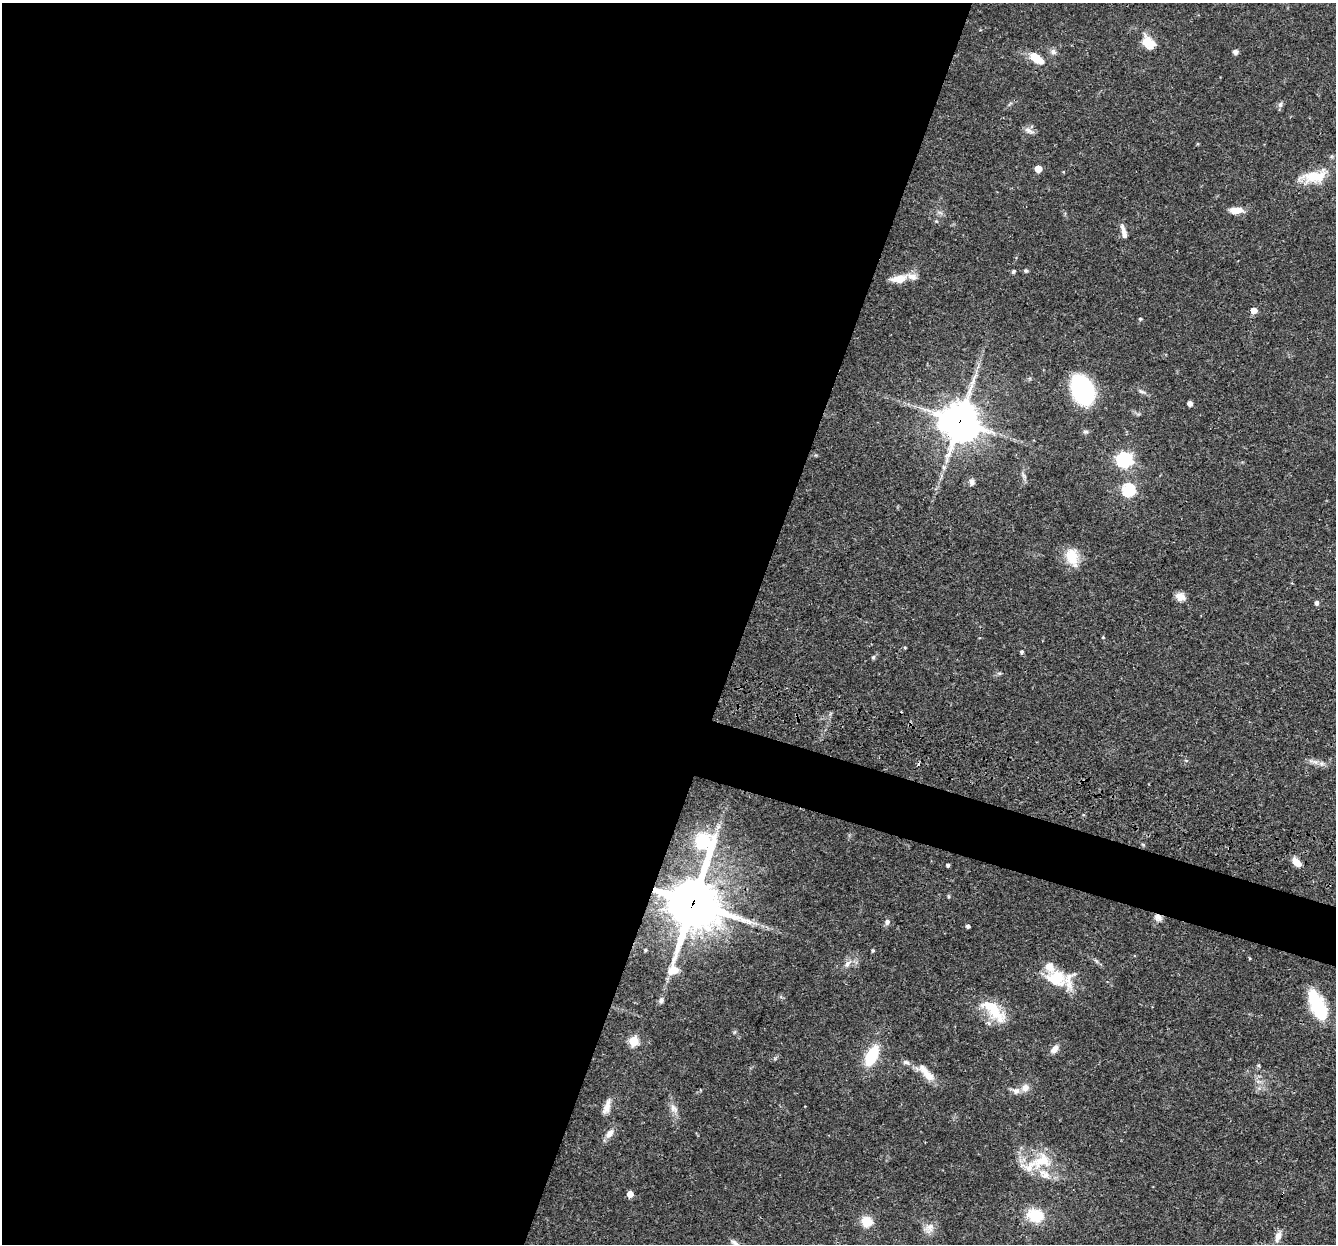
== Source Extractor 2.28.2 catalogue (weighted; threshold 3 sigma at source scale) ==
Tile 5 of 4 x 4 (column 1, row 2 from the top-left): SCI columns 1-1334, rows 2740-3981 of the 5355 x 5411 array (HDU 1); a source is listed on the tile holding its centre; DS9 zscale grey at full resolution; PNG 1338 x 1246 px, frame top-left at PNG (2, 3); no overlay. Shown black and unused: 58% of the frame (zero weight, under 3 of 4 exposures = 3% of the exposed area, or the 3 px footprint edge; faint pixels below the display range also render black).
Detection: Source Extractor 2.28.2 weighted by HDU 2 'WHT'; one run over the whole footprint, this tile lists its part. Background 0.0577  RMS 0.0033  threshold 0.015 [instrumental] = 3 sigma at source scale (4.5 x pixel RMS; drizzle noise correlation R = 1.50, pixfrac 1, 0.05/0.05 arcsec/px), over >= 5 px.
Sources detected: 70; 1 inside a brighter object's white glare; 1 cosmic-ray / hot-pixel residue — not listed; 5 inside a brighter listed object's ellipse — not listed separately; the other 63 listed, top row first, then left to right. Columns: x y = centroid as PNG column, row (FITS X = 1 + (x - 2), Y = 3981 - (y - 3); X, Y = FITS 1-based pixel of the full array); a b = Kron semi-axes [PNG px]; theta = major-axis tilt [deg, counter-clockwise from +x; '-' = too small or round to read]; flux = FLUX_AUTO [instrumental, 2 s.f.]
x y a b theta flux
1148 42 18 12 -45 5.5
1053 52 8 7 - 1.2
1235 52 6 6 - 1
1037 58 18 9 -38 5.4
1280 105 8 6 75 0.91
1029 131 14 6 -27 1.5
1038 169 5 5 - 5.7
1312 177 24 16 31 7.7
1236 210 14 6 3 4.4
1124 231 19 6 -75 2.1
1013 271 5 4 - 0.47
1026 271 5 5 - 0.52
899 279 18 9 8 4.8
1254 310 5 4 - 4.2
1140 319 4 4 - 0.37
1082 390 20 13 -67 54
1142 392 12 4 -24 0.94
1190 403 4 4 - 2.1
960 421 13 13 - 790
1085 432 8 5 5 0.68
1124 460 7 6 - 86
944 467 6 6 - 0.73
972 482 9 6 -86 1.2
1128 490 6 6 - 41
1072 557 22 14 -74 7.2
1180 597 11 9 -16 2.4
1316 603 5 5 - 1
1103 637 4 3 - 0.27
905 647 4 3 - 0.37
1022 652 4 4 - 0.6
873 657 5 4 - 0.55
999 673 6 4 -1 0.51
1296 862 10 6 -46 3.5
948 865 4 3 - 0.68
948 896 6 3 -71 0.33
693 902 27 17 78 1500
1158 917 10 8 -25 1.6
887 922 7 6 - 1.1
968 926 4 3 - 0.81
645 950 3 3 - 0.37
873 950 5 4 - 0.43
1249 958 4 3 - 0.31
847 964 11 7 58 1.6
1056 978 29 22 -14 12
661 1000 7 6 - 1
1315 1000 31 15 -80 12
994 1011 36 14 -44 11
633 1041 6 5 - 14
1055 1049 11 6 52 2.1
872 1056 24 11 64 13
906 1062 11 6 -16 1.1
928 1075 19 10 -46 4
1025 1088 10 9 - 2.2
1016 1091 9 8 - 1.7
607 1107 19 8 69 2.6
674 1108 13 8 -54 2
610 1133 13 8 53 2.4
1042 1161 47 19 15 12
630 1194 5 5 - 3.1
1035 1215 17 14 -15 10
866 1222 8 8 - 7.5
929 1228 17 10 65 2.9
1278 1237 13 7 71 2.3
Overlapping masked pixels (flux is a lower limit): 3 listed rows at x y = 960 421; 693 902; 1158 917